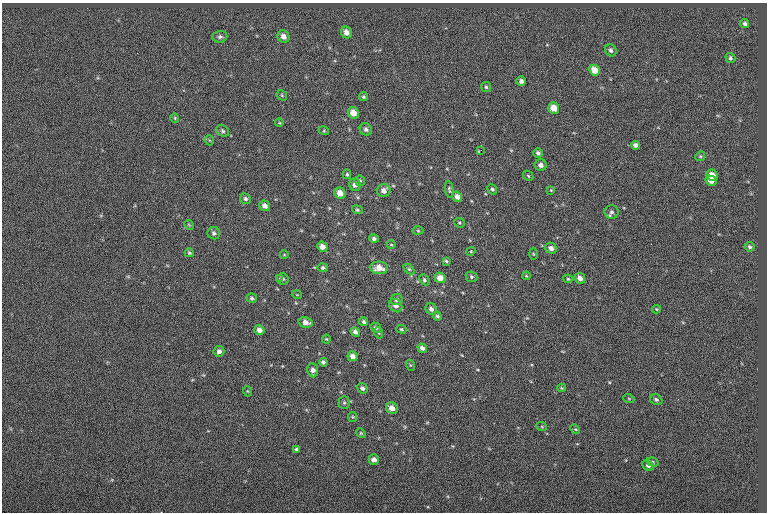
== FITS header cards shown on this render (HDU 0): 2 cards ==
NAXIS1  =                  765
NAXIS2  =                  510

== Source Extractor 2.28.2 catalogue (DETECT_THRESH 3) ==
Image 765 x 510 px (HDU 0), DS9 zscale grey, 1 PNG px = 1 image px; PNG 769 x 514 px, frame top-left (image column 1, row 510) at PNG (2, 3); each listed source drawn as its Kron ellipse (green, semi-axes under 4 px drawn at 4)
Background 0.0565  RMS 6.9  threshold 20.6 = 3 sigma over >= 5 px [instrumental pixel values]
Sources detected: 101; all 101 listed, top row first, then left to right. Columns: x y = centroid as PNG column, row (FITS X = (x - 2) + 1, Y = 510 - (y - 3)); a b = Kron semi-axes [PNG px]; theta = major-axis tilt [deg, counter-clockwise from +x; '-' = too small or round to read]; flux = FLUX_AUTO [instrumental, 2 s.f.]
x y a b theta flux
745 24 5 4 - 1000
346 32 6 5 - 2900
220 37 7 6 - 1200
283 37 6 5 - 2600
611 50 6 5 - 1200
730 58 5 4 - 790
594 70 6 5 - 5500
521 81 5 4 - 1400
486 87 5 5 - 710
282 95 6 4 -48 540
363 97 4 4 - 660
554 108 6 5 - 5700
353 113 6 5 - 4800
175 118 5 4 - 510
279 123 4 3 - 370
366 129 6 6 - 1300
223 131 7 5 -36 930
324 131 5 3 - 440
209 140 5 3 - 370
636 145 4 4 - 1400
481 150 4 2 - 1000
538 153 5 4 - 1000
700 156 5 4 - 590
541 165 6 6 - 2100
347 174 5 4 - 600
712 175 6 5 - 4400
528 176 6 4 -47 570
360 181 5 5 - 830
711 181 6 4 -31 3200
355 185 6 5 - 2000
449 189 9 3 -80 660
492 189 5 4 - 800
551 190 3 3 - 350
384 191 7 6 - 2600
340 193 6 5 - 4000
457 197 5 4 - 2100
245 199 5 5 - 1100
265 206 6 5 - 2200
357 210 5 4 - 650
612 212 7 7 - 1300
459 223 5 4 - 570
189 225 5 4 - 450
418 231 5 3 - 450
214 233 6 6 - 1100
374 239 5 4 - 1100
391 245 4 3 - 420
322 247 5 5 - 2700
750 247 5 4 - 890
551 248 6 5 - 2100
471 251 5 3 - 390
189 253 4 4 - 750
533 254 6 4 -88 420
284 255 4 2 - 320
446 261 4 3 - 710
323 268 5 4 - 970
379 268 9 6 -3 4700
409 269 6 4 -44 650
526 276 4 4 - 390
471 277 6 5 - 790
279 278 3 3 - 1100
440 278 5 5 - 3800
580 278 6 5 - 2400
283 279 6 5 - 1000
568 279 4 4 - 510
424 280 6 4 -45 860
297 295 5 3 - 320
252 298 5 4 - 770
397 300 5 5 - 1300
396 306 7 6 - 2300
431 309 6 5 - 1800
656 309 4 4 - 490
437 316 5 4 - 870
306 322 7 5 -14 2900
364 322 4 3 - 790
376 328 5 4 - 1100
401 329 5 4 - 570
259 330 5 5 - 2300
355 332 5 4 - 1600
379 333 5 3 - 410
326 339 4 4 - 470
422 348 5 4 - 1900
219 351 5 5 - 1700
353 356 5 4 - 2400
323 362 4 4 - 1100
410 365 5 3 - 440
313 370 7 5 -82 2200
362 388 6 5 - 1300
562 388 4 4 - 470
247 391 5 3 - 360
629 399 5 3 - 430
656 399 6 5 - 950
344 403 6 5 - 690
392 408 6 5 - 3200
353 417 5 4 - 480
542 427 5 3 - 400
575 429 5 4 - 540
361 433 5 4 - 510
296 449 4 4 - 930
374 460 5 5 - 2400
653 462 6 4 -18 710
648 466 6 4 -26 1400